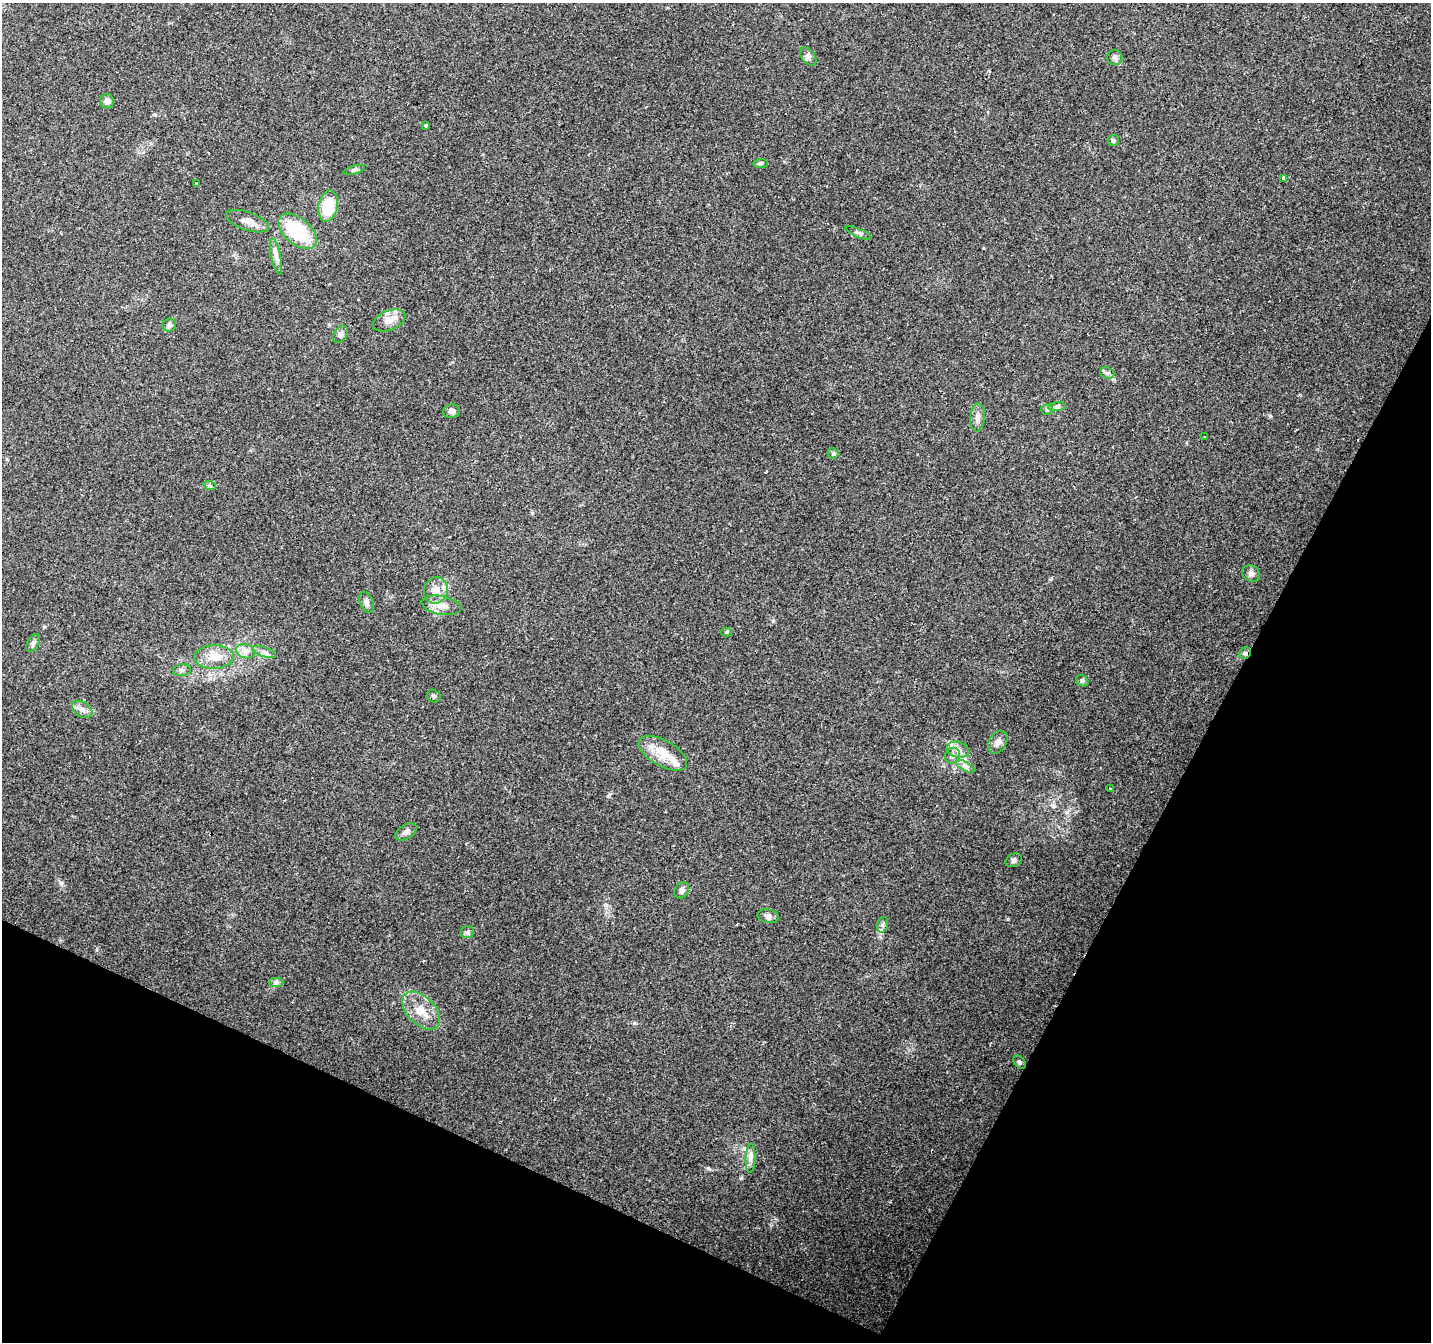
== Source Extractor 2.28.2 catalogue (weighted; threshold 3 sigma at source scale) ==
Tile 15 of 4 x 4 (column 3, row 4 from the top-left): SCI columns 2859-4287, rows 199-1538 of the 5721 x 5825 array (HDU 1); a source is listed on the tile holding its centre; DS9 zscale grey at full resolution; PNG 1433 x 1344 px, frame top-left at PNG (2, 3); each listed source drawn as its Kron ellipse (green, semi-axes under 4 px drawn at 4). Shown black and unused: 25% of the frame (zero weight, under 2 of 3 exposures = <1% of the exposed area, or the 3 px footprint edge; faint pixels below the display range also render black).
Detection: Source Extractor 2.28.2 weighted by HDU 2 'WHT'; one run over the whole footprint, this tile lists its part. Background 0.132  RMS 0.008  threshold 0.0361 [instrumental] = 3 sigma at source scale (4.5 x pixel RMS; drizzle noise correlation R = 1.50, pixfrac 1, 0.0396/0.0396 arcsec/px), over >= 5 px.
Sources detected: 67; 9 cosmic-ray / hot-pixel residue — neither listed nor drawn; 3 inside a brighter listed object's ellipse — not listed separately; the other 55 listed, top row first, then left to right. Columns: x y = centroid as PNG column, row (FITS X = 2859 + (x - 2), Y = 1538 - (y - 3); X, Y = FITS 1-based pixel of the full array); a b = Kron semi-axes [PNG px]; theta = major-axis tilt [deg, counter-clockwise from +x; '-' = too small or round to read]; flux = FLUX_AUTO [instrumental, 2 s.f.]
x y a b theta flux
808 57 10 6 -51 3.1
1115 58 7 7 - 2.6
107 101 7 7 - 3.8
426 125 4 3 - 2.5
1113 140 5 5 - 1.5
761 163 7 4 6 1.4
354 170 11 4 15 1.7
1283 178 4 3 - 2.5
196 184 3 3 - 1.7
328 206 16 9 79 31
248 221 22 9 -19 7.5
298 231 23 13 -40 47
858 233 14 3 -22 1.9
276 256 18 4 -78 4.3
389 320 17 9 22 7.4
169 325 7 6 - 2.6
340 334 9 6 54 2.6
1107 373 7 5 -21 2.1
1057 407 8 4 8 1.7
1047 409 6 5 - 1.3
451 411 8 6 12 3.1
978 417 14 7 85 4.3
1205 437 3 3 - 1.9
833 453 5 5 - 1.1
210 486 6 4 -19 1.3
1251 573 9 8 - 3
436 590 13 12 - 8.6
367 602 11 6 -69 2.6
442 605 20 9 -10 8.2
727 632 5 4 - 0.96
33 643 10 5 61 2.3
245 651 10 7 -16 4.3
264 652 12 5 -19 3.4
1245 653 6 5 - 1.8
214 657 20 12 1 12
182 670 9 6 9 2.3
1082 681 6 5 - 1.4
434 696 7 6 - 1.4
82 709 11 7 -33 4.1
998 742 12 8 58 4.1
958 750 11 7 -17 4.8
663 753 27 13 -29 16
952 756 8 7 - 2.8
965 766 10 4 -30 2.6
1110 789 2 2 - 0.72
406 832 11 7 32 3.7
1014 860 8 6 28 2.2
682 890 8 6 59 3
768 916 10 7 -10 3.1
882 925 8 5 73 2.1
467 932 7 6 - 1.7
276 982 7 4 0 1.7
421 1011 23 13 -45 15
1019 1062 7 5 -52 1.6
750 1158 14 5 87 3.7
Overlapping masked pixels (flux is a lower limit): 1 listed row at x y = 1245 653
Unlisted compact peaks at least as high as the median listed source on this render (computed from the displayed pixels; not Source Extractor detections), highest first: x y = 1270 416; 61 883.